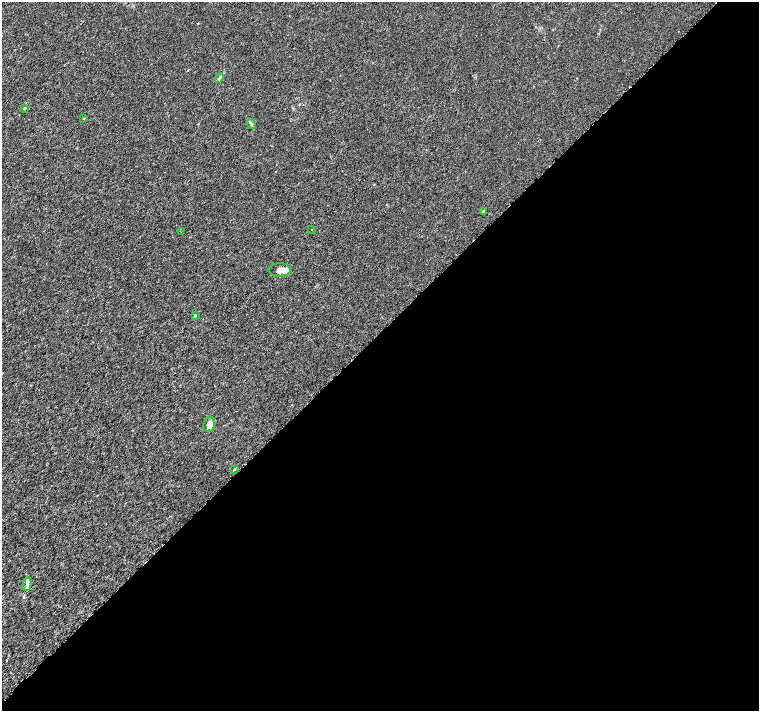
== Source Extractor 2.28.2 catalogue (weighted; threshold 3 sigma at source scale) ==
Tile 12 of 4 x 4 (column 4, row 3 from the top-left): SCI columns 4598-6111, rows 1697-3113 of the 6161 x 6161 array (HDU 1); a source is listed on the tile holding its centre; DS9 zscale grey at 2 x 2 block average (1 PNG px = mean of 2 x 2 image px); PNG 761 x 713 px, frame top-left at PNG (2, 2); each listed source drawn as its Kron ellipse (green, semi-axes under 4 px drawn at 4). Shown black and unused: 53% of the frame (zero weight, under 3 of 6 exposures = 3% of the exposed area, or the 3 px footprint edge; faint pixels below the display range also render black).
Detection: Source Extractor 2.28.2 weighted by HDU 2 'WHT'; one run over the whole footprint, this tile lists its part. Background 8.20e-04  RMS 0.0013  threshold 0.00539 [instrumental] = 3 sigma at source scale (4.09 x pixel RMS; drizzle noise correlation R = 1.36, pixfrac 0.8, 0.0396/0.0396 arcsec/px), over >= 5 px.
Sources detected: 15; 1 cosmic-ray / hot-pixel residue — neither listed nor drawn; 2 inside a brighter listed object's ellipse — not listed separately; the other 12 listed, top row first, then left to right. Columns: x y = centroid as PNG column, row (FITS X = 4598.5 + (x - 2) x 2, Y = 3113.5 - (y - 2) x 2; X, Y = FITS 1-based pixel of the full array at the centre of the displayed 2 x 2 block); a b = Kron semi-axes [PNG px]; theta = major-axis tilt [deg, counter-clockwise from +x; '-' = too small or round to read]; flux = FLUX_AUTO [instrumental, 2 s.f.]
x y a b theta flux
219 78 5 2 - 0.32
25 108 3 3 - 0.25
84 118 3 2 - 0.12
251 124 5 4 - 0.47
483 211 3 3 - 0.22
311 230 2 2 - 0.13
181 232 2 2 - 0.095
280 270 11 6 0 2
195 316 3 3 - 0.21
209 424 8 6 81 1.6
234 469 3 2 - 0.26
27 584 7 4 76 0.88
Diffuse or blended objects may show on this block-average render without a row.